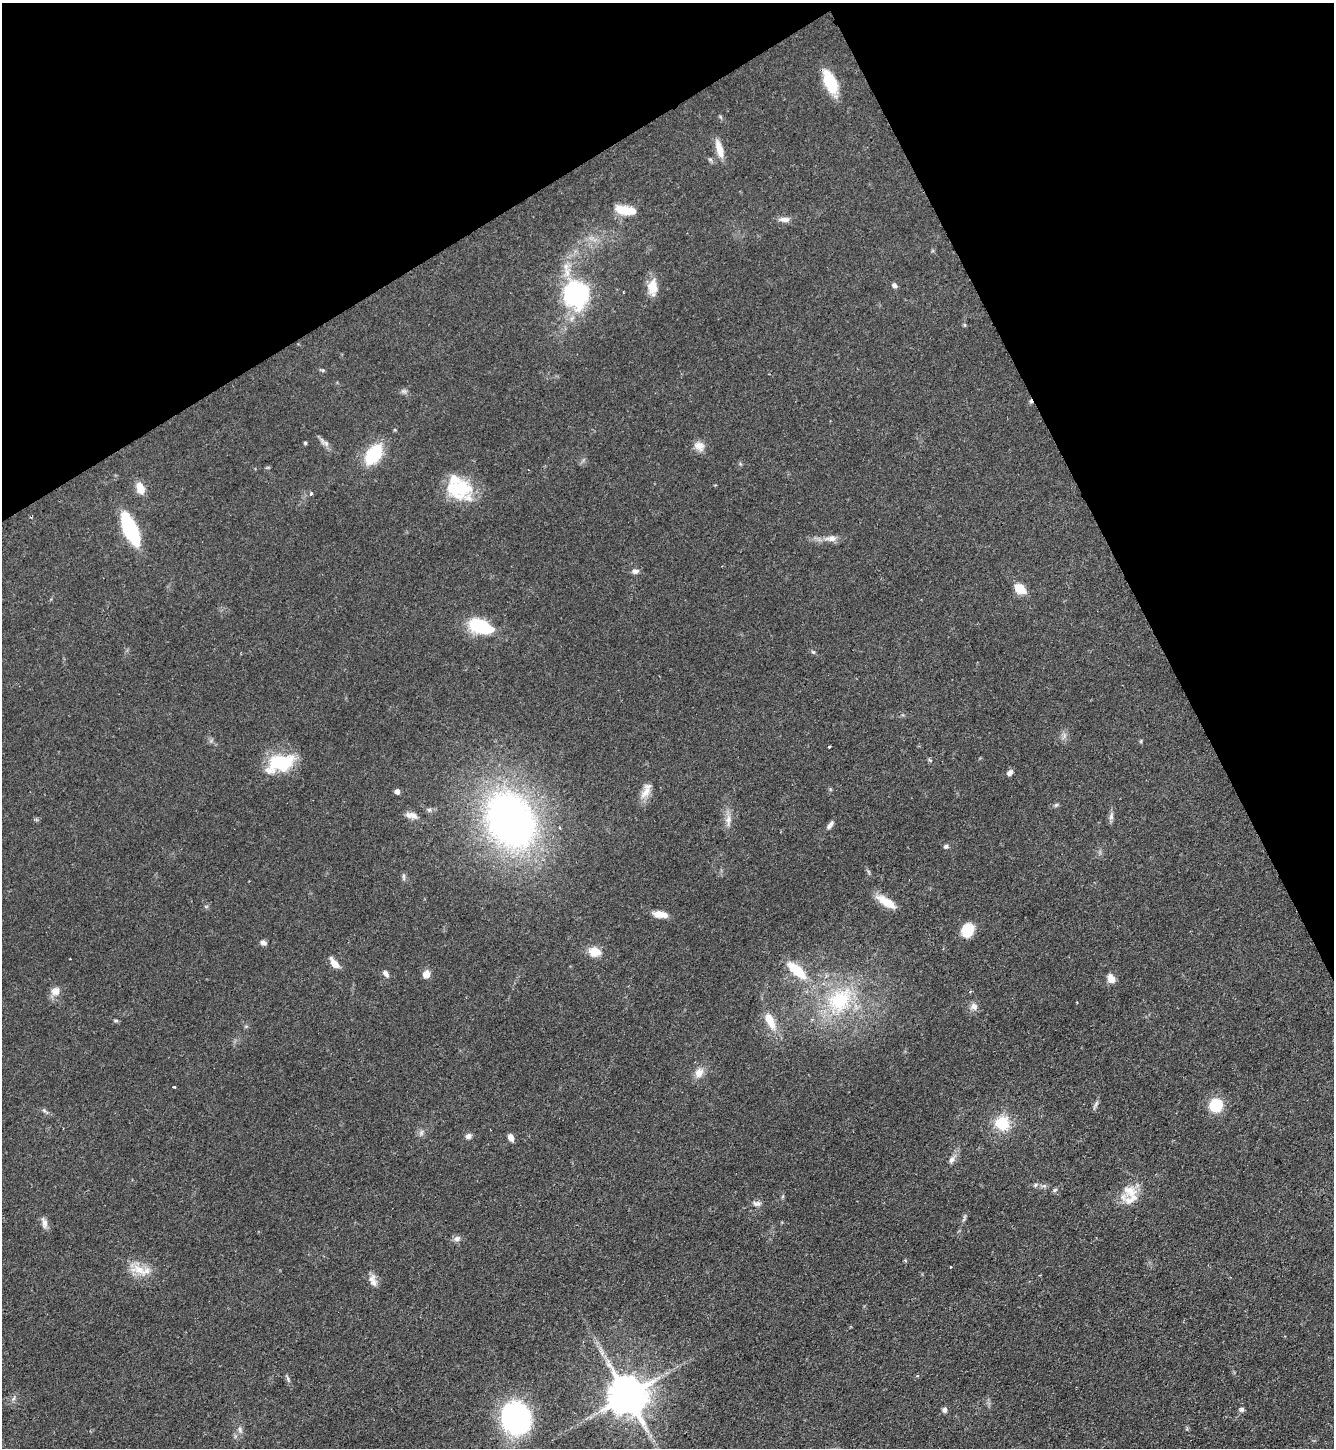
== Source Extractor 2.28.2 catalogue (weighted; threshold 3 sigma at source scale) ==
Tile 3 of 4 x 4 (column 3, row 1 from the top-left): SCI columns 2824-4155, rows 4343-5788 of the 5781 x 5789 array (HDU 1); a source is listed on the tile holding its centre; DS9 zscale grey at full resolution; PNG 1336 x 1450 px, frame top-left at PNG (2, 3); no overlay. Shown black and unused: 24% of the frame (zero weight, under 2 of 3 exposures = <1% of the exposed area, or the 3 px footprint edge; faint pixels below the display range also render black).
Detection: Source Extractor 2.28.2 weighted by HDU 2 'WHT'; one run over the whole footprint, this tile lists its part. Background 0.0468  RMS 0.0046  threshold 0.0207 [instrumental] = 3 sigma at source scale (4.5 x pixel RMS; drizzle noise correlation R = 1.50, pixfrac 1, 0.05/0.05 arcsec/px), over >= 5 px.
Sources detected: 85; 1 cosmic-ray / hot-pixel residue — not listed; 4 inside a brighter listed object's ellipse — not listed separately; the other 80 listed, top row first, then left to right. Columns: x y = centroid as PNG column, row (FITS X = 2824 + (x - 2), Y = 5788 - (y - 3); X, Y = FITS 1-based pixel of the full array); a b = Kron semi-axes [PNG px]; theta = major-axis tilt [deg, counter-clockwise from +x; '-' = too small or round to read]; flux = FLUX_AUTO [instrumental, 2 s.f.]
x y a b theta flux
830 82 28 12 -67 16
719 149 23 8 -73 5.8
625 210 26 10 -10 9.7
784 219 15 7 -1 2.8
894 285 6 5 - 1.4
653 287 21 12 86 6.9
577 293 24 24 - 69
965 325 6 4 -89 0.56
323 370 6 4 10 0.65
404 391 8 6 -19 1.3
305 443 4 4 - 0.61
326 443 12 7 -27 2.1
699 446 14 11 -29 4
374 454 21 13 54 25
140 488 14 9 -70 5.7
460 490 30 26 -10 23
311 494 3 3 - 1.5
130 529 28 11 -67 51
831 538 19 8 3 4.1
635 571 9 7 0 1.8
1020 589 12 9 -40 7.9
481 626 26 13 -19 27
813 652 7 4 -43 0.71
1141 741 6 3 72 0.51
829 747 3 3 - 0.55
280 763 33 18 18 24
1010 773 7 6 - 1.9
397 791 4 4 - 3
646 791 24 9 65 5
1056 805 7 5 28 0.83
429 810 6 5 - 0.96
413 815 12 10 -17 3.1
1111 816 11 6 79 1.8
510 820 40 31 -62 280
728 820 19 7 88 3.7
830 825 11 5 57 1.9
946 846 6 5 - 0.97
869 872 7 4 -71 0.72
403 877 11 4 -89 0.98
886 902 26 9 -32 8
206 907 6 4 -19 0.6
660 914 17 7 -9 4.7
967 930 11 9 72 15
263 942 6 5 - 2
594 952 15 12 -13 6.6
334 963 14 6 -52 4.3
797 970 19 8 -41 17
386 974 9 5 -53 1.6
426 974 6 6 - 5.5
1111 978 11 7 -58 3.9
55 991 11 11 - 4
840 1000 43 31 48 41
974 1006 9 8 - 2.5
770 1020 23 9 -65 8.9
115 1021 8 4 0 0.62
699 1072 10 8 69 4.7
174 1087 3 3 - 0.93
1096 1104 10 5 63 1.2
1216 1105 16 15 - 13
1002 1123 16 15 - 15
421 1133 9 6 74 1.5
468 1136 7 6 - 1.8
511 1137 8 6 -65 2.7
952 1160 11 7 60 2.1
1035 1185 6 5 - 0.84
1055 1190 7 5 21 0.84
1130 1191 21 15 -22 8.4
757 1203 12 7 -3 1.9
964 1218 12 4 74 1.1
44 1223 15 7 -78 2.5
457 1239 10 7 22 1.9
951 1267 3 2 - 0.45
139 1270 24 12 -25 8.9
373 1280 17 9 -74 3.3
288 1379 11 4 -66 1.1
627 1395 11 11 - 1700
1241 1409 6 6 - 1.4
945 1410 6 5 - 1.6
515 1418 29 27 -61 90
240 1430 9 5 -64 1.4